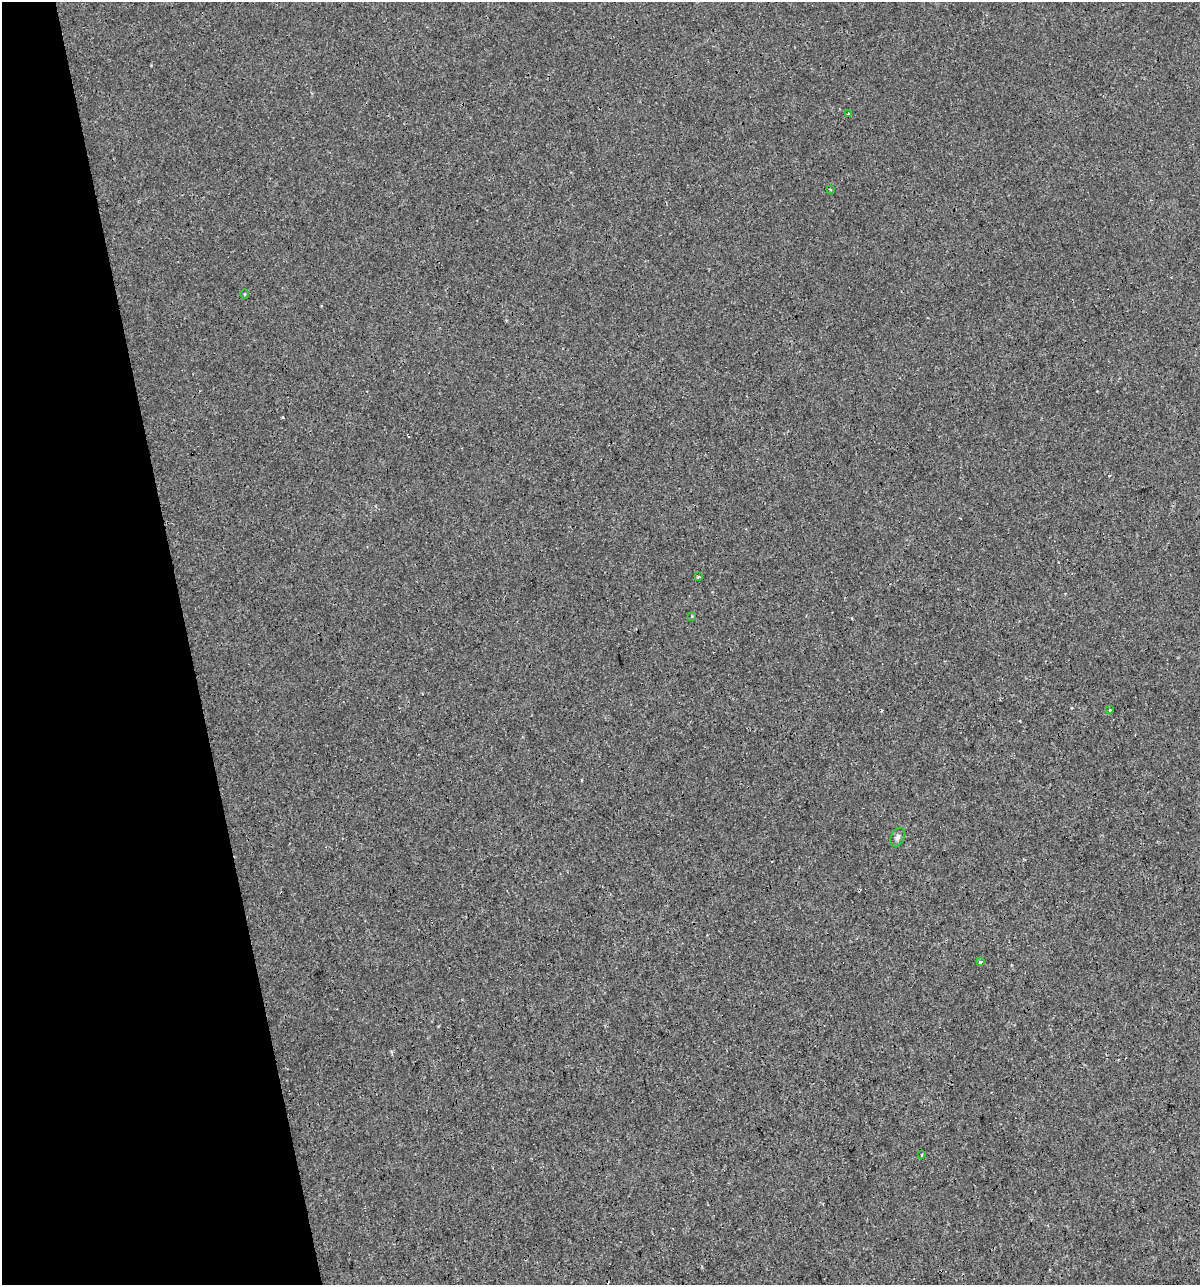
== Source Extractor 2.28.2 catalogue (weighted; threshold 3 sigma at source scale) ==
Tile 5 of 4 x 4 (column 1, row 2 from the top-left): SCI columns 46-1243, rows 2567-3849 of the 4930 x 5132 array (HDU 1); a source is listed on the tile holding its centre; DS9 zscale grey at full resolution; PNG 1202 x 1287 px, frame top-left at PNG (2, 2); each listed source drawn as its Kron ellipse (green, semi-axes under 4 px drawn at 4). Shown black and unused: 16% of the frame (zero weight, under 3 of 4 exposures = <1% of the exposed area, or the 3 px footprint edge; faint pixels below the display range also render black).
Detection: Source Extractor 2.28.2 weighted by HDU 2 'WHT'; one run over the whole footprint, this tile lists its part. Background 9.33e-05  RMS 0.0017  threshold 0.00783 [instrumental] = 3 sigma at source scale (4.5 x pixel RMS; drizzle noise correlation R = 1.50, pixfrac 1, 0.0396/0.0396 arcsec/px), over >= 5 px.
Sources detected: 13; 4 cosmic-ray / hot-pixel residue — neither listed nor drawn; the other 9 listed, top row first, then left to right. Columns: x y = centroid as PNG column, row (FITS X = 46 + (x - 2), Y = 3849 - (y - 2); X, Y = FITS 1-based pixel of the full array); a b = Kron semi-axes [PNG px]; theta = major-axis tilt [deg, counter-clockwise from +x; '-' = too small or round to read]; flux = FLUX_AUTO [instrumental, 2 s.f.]
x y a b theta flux
848 114 3 3 - 0.47
831 189 4 3 - 0.17
245 294 5 3 - 0.17
698 577 3 3 - 0.27
692 616 3 3 - 0.22
1109 710 3 3 - 0.53
898 837 10 6 63 0.5
980 961 4 3 - 0.54
922 1155 3 2 - 0.27